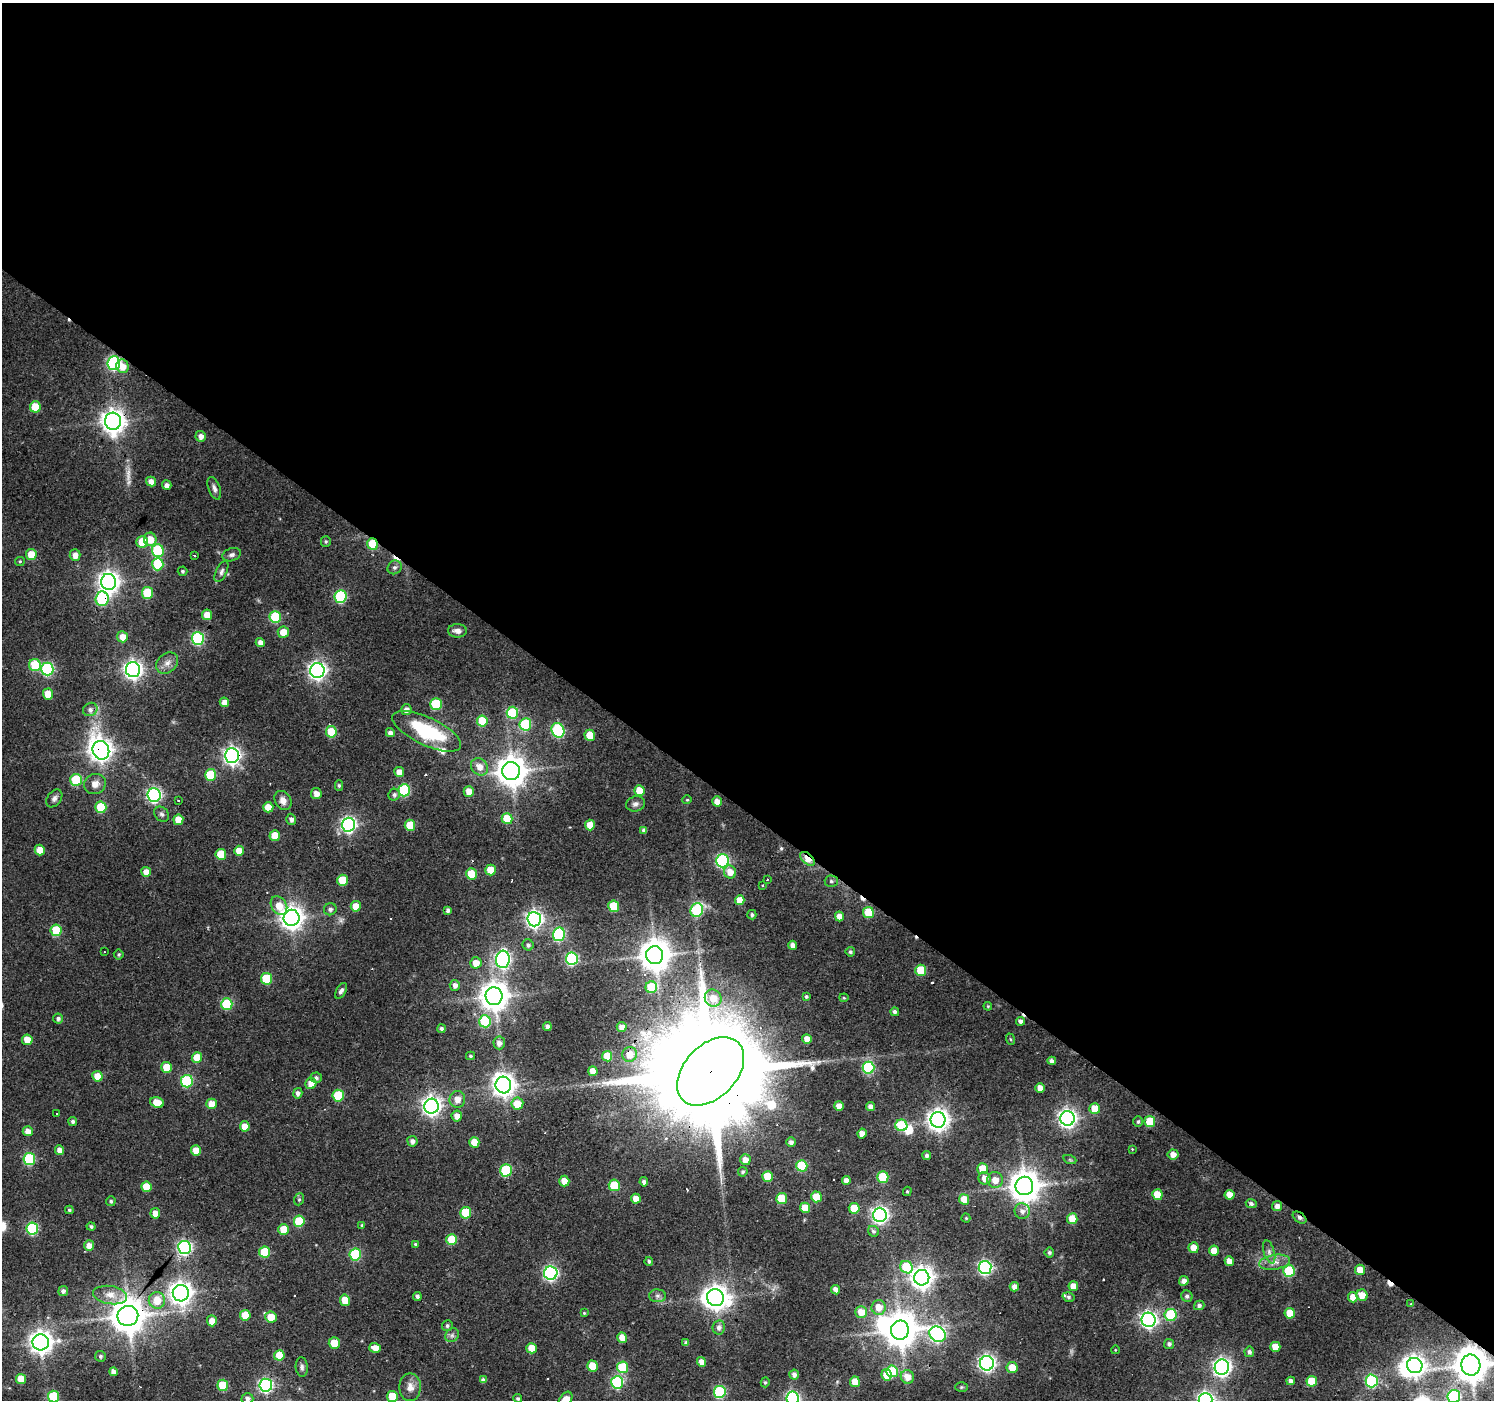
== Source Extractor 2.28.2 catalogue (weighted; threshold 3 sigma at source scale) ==
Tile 3 of 4 x 4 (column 3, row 1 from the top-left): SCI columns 2987-4478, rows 4436-5833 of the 5970 x 6007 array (HDU 1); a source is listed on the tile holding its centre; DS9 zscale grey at full resolution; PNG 1496 x 1402 px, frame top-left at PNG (2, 3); each listed source drawn as its Kron ellipse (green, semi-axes under 4 px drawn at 4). Shown black and unused: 58% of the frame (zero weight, under 2 of 3 exposures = <1% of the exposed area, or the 3 px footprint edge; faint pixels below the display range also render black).
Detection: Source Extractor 2.28.2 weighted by HDU 2 'WHT'; one run over the whole footprint, this tile lists its part. Background 0.104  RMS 0.0075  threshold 0.0339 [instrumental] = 3 sigma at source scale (4.5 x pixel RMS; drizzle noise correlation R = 1.50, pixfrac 1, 0.0396/0.0396 arcsec/px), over >= 5 px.
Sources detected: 348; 2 too faint to see at this stretch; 4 inside a brighter object's white glare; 12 cosmic-ray / hot-pixel residue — neither listed nor drawn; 2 inside a brighter listed object's ellipse — not listed separately; the other 328 listed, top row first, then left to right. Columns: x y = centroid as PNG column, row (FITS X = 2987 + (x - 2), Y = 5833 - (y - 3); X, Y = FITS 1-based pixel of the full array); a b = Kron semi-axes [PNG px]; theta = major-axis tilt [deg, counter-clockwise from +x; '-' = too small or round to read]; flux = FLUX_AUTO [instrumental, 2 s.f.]
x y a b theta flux
114 363 7 6 - 130
122 366 7 6 - 8.5
35 407 5 5 - 19
113 421 8 8 - 660
201 436 5 5 - 4.8
151 481 5 4 - 5.9
167 485 5 4 - 3.7
214 488 12 6 -69 3
150 539 7 6 - 10
326 541 5 5 - 1.2
142 542 6 5 - 20
373 544 6 5 - 29
158 550 6 6 - 53
31 554 5 5 - 13
75 555 6 5 - 5.4
194 555 3 3 - 1.5
232 555 9 6 17 2.5
20 561 5 4 - 0.93
158 564 6 5 - 36
395 567 7 6 - 2.2
182 571 5 5 - 1.5
221 571 11 5 63 2.6
109 582 8 7 - 510
147 593 6 5 - 31
340 596 6 6 - 74
102 599 7 6 - 65
207 615 5 5 - 10
275 617 6 6 - 40
457 631 9 6 -1 3.8
283 632 6 5 - 9.5
122 637 5 5 - 8.2
198 638 6 6 - 89
260 643 5 4 - 4.3
167 663 12 9 44 5.4
35 665 6 6 - 33
47 669 6 6 - 88
133 670 7 7 - 360
317 671 7 7 - 330
48 694 5 5 - 13
224 702 4 4 - 5
436 704 6 6 - 41
90 709 7 6 - 3
406 710 5 5 - 4.4
512 713 6 5 - 44
482 721 5 5 - 22
525 724 6 6 - 52
558 730 7 6 - 90
426 731 37 14 -25 57
331 732 5 5 - 23
390 733 4 4 - 3.2
590 735 5 5 - 17
101 750 9 8 - 590
232 755 7 7 - 310
479 767 9 8 - 7.3
511 771 9 9 - 1200
399 772 5 5 - 6.5
211 775 6 5 - 34
76 780 6 5 - 38
95 784 11 10 - 6.3
339 785 5 4 - 1.3
404 790 6 6 - 62
639 790 5 5 - 13
469 791 5 5 - 7.3
316 794 5 5 - 5.5
154 795 7 6 - 180
394 795 6 5 - 2.2
54 798 10 7 54 2.7
283 800 10 8 -60 5.3
687 800 5 4 - 0.89
178 801 3 2 - 0.85
717 801 5 5 - 6.7
635 804 9 7 15 3
101 807 6 5 - 30
268 807 5 5 - 11
162 814 8 6 -47 2
291 819 5 5 - 3
507 819 5 5 - 20
178 820 5 5 - 10
348 825 7 6 - 210
410 825 5 5 - 20
590 825 5 5 - 11
644 830 4 4 - 2.7
275 836 5 5 - 13
40 850 5 5 - 9.6
239 851 5 5 - 8.8
221 854 5 5 - 18
807 859 9 5 -40 14
722 861 6 6 - 120
490 870 5 5 - 14
146 872 5 5 - 6.4
730 872 6 6 - 7.7
471 874 5 5 - 23
767 879 3 2 - 1.4
343 880 5 5 - 21
831 881 6 5 - 1.7
762 885 3 2 - 0.97
740 900 5 4 - 14
279 906 10 7 -58 10
356 906 5 5 - 9.1
614 906 6 5 - 30
330 909 6 6 - 2.4
448 910 4 4 - 2.3
697 910 7 6 - 59
868 912 5 5 - 26
752 915 5 4 - 1.8
839 916 5 4 - 6.2
292 918 8 8 - 640
534 919 7 7 - 300
56 930 6 5 - 33
559 934 7 6 - 93
528 945 6 5 - 1.8
792 945 4 4 - 4.1
104 952 2 2 - 0.71
850 952 4 4 - 1.6
119 954 5 5 - 1.2
655 955 9 8 - 1400
503 959 9 7 87 210
572 959 6 6 - 85
476 963 5 5 - 8.7
921 970 5 5 - 24
266 979 5 5 - 31
455 985 5 5 - 3.6
651 987 6 6 - 32
341 991 9 4 59 2.9
494 996 9 8 - 1000
806 997 4 4 - 1.5
713 998 9 8 - 9.7
844 998 4 4 - 0.88
227 1004 6 5 - 47
988 1006 4 4 - 0.75
895 1012 4 4 - 2.6
58 1019 5 5 - 2.4
485 1021 6 6 - 47
1021 1021 4 4 - 2.7
547 1027 4 4 - 3.2
622 1027 5 5 - 5.3
442 1029 4 4 - 2
807 1039 5 4 - 6.3
1010 1039 6 4 -71 0.94
27 1040 5 5 - 12
499 1043 6 5 - 3.9
630 1054 7 7 - 11
470 1056 4 3 - 1.4
607 1056 5 5 - 18
197 1057 5 5 - 14
1052 1061 4 4 - 3.2
166 1067 5 5 - 14
868 1068 6 6 - 76
593 1071 5 4 - 10
711 1071 40 26 47 30000
97 1076 5 5 - 12
316 1078 6 5 - 2.1
187 1081 6 6 - 69
311 1084 6 5 - 7.5
503 1085 8 8 - 590
1040 1088 5 4 - 6
298 1093 5 4 - 3
338 1096 6 5 - 35
457 1099 8 8 - 6.8
157 1102 7 5 -23 12
212 1104 5 5 - 10
517 1104 6 6 - 14
431 1106 7 7 - 370
839 1106 5 4 - 7.6
870 1106 4 4 - 4
1095 1109 5 5 - 15
57 1113 3 2 - 1.7
457 1116 5 5 - 6.3
1067 1118 7 7 - 330
938 1120 8 7 - 540
73 1121 4 4 - 1.8
1138 1122 5 4 - 1.5
1150 1122 5 5 - 25
901 1125 6 6 - 35
245 1126 5 4 - 8.5
28 1131 5 5 - 5.9
862 1133 5 4 - 7.3
412 1141 5 5 - 3.3
474 1142 5 5 - 12
791 1142 5 5 - 2.9
1132 1149 4 4 - 0.65
59 1150 5 4 - 5.1
196 1150 5 5 - 9.2
1173 1154 5 5 - 5.5
927 1156 4 4 - 2.1
29 1159 6 6 - 63
745 1160 5 5 - 6.8
1070 1160 7 4 -19 1.1
802 1166 6 5 - 38
983 1169 5 5 - 15
506 1170 6 6 - 51
743 1172 5 4 - 1.5
768 1177 5 5 - 18
883 1177 5 5 - 31
985 1178 6 6 - 6
995 1180 8 7 - 7.3
564 1181 5 5 - 9.4
846 1181 4 4 - 4.3
644 1182 4 4 - 2.5
614 1185 5 5 - 30
1024 1186 9 9 - 1300
146 1187 5 5 - 14
907 1191 5 4 - 1
1157 1195 5 5 - 14
1230 1195 5 5 - 7.2
816 1197 5 5 - 18
782 1198 5 5 - 23
299 1199 6 5 - 1.4
636 1199 5 5 - 7.6
964 1199 5 5 - 13
111 1201 5 4 - 1.4
1251 1204 5 4 - 2.1
1277 1206 5 5 - 4.1
805 1208 5 5 - 12
854 1208 5 5 - 17
69 1210 4 4 - 1.4
1022 1211 8 7 - 4.1
155 1213 5 5 - 7
466 1213 5 5 - 29
880 1215 7 7 - 270
966 1218 4 4 - 1
1299 1218 8 5 -36 2
1072 1219 5 5 - 13
299 1221 6 5 - 33
362 1225 4 4 - 0.97
91 1227 4 4 - 1.6
32 1228 6 6 - 76
283 1229 5 5 - 15
873 1231 6 5 - 1.9
452 1240 5 5 - 24
415 1244 4 4 - 0.88
89 1246 5 5 - 6.5
185 1247 6 6 - 170
1193 1248 5 5 - 7.9
1214 1251 5 5 - 8.9
265 1252 5 5 - 34
1049 1252 5 5 - 1.6
1269 1252 12 5 -73 3
355 1255 6 5 - 62
649 1261 4 4 - 1.6
1229 1261 5 4 - 5.8
1275 1262 15 7 9 5.8
906 1267 7 6 - 40
985 1268 6 6 - 160
1360 1270 5 5 - 12
1289 1271 6 6 - 49
551 1273 7 6 - 150
922 1278 8 7 - 550
1184 1281 5 5 - 4
1073 1286 5 5 - 7.2
1014 1287 4 4 - 5.1
836 1290 5 4 - 4.4
63 1291 5 5 - 2.9
181 1293 8 8 - 590
110 1295 17 9 -9 7.9
1362 1295 6 5 - 9.4
417 1296 4 4 - 2.1
657 1296 8 6 -1 2.5
1187 1296 6 5 - 2.1
1069 1297 6 4 -17 1.5
1353 1297 5 5 - 8
715 1298 8 8 - 740
157 1300 8 8 - 13
345 1300 5 5 - 13
1411 1304 4 3 - 0.65
1199 1305 5 4 - 2.2
879 1307 7 7 - 8.1
861 1312 6 6 - 8.3
584 1313 4 4 - 0.88
1290 1313 5 5 - 14
245 1315 5 5 - 15
1170 1315 6 6 - 44
128 1316 10 10 - 1700
271 1317 6 5 - 12
1149 1320 7 7 - 270
212 1321 5 5 - 6.1
447 1326 5 5 - 1.6
719 1327 7 6 - 3.1
900 1330 9 9 - 1600
937 1334 9 7 -35 180
452 1335 7 6 - 2.3
622 1338 5 5 - 7.8
41 1342 8 8 - 620
334 1343 5 5 - 14
686 1343 4 3 - 2
1169 1344 5 5 - 2.2
1275 1347 5 5 - 11
375 1348 6 4 -17 7.6
532 1348 5 5 - 12
1115 1350 4 3 - 0.55
1249 1352 5 5 - 2.4
279 1355 5 5 - 15
100 1356 5 5 - 1.7
702 1362 5 4 - 6.2
987 1363 7 7 - 260
1415 1365 8 7 - 450
1471 1365 10 9 - 1800
592 1366 5 5 - 16
302 1367 10 6 -87 2.4
622 1367 5 5 - 32
1222 1367 8 7 - 310
1012 1368 6 5 - 12
892 1371 6 5 - 42
113 1372 4 4 - 3.7
794 1375 5 5 - 4
886 1375 6 5 - 9.3
907 1377 7 6 - 7.4
21 1379 5 5 - 13
483 1380 4 4 - 2.7
1291 1381 4 4 - 3.2
1312 1381 5 5 - 19
1372 1381 6 6 - 85
617 1382 6 6 - 89
765 1382 5 4 - 1.4
855 1382 5 5 - 9.1
223 1385 6 5 - 29
266 1385 6 6 - 170
410 1387 14 10 90 6.4
961 1387 6 5 - 1.2
720 1392 6 6 - 84
54 1396 6 5 - 37
392 1396 5 5 - 21
1454 1396 6 6 - 100
792 1398 6 6 - 160
247 1399 6 5 - 3.1
518 1399 4 4 - 1.7
565 1400 9 6 58 13
1205 1400 7 7 - 260
Overlapping masked pixels (flux is a lower limit): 18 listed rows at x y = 114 363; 113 421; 373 544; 102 599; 512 713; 101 750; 232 755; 511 771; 283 800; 807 859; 343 880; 630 1054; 711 1071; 1299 1218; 452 1240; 128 1316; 1471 1365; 1222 1367
Isophote crosses this tile's border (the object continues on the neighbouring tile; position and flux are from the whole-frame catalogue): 8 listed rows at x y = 1471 1365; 54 1396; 392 1396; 1454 1396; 792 1398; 247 1399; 565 1400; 1205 1400